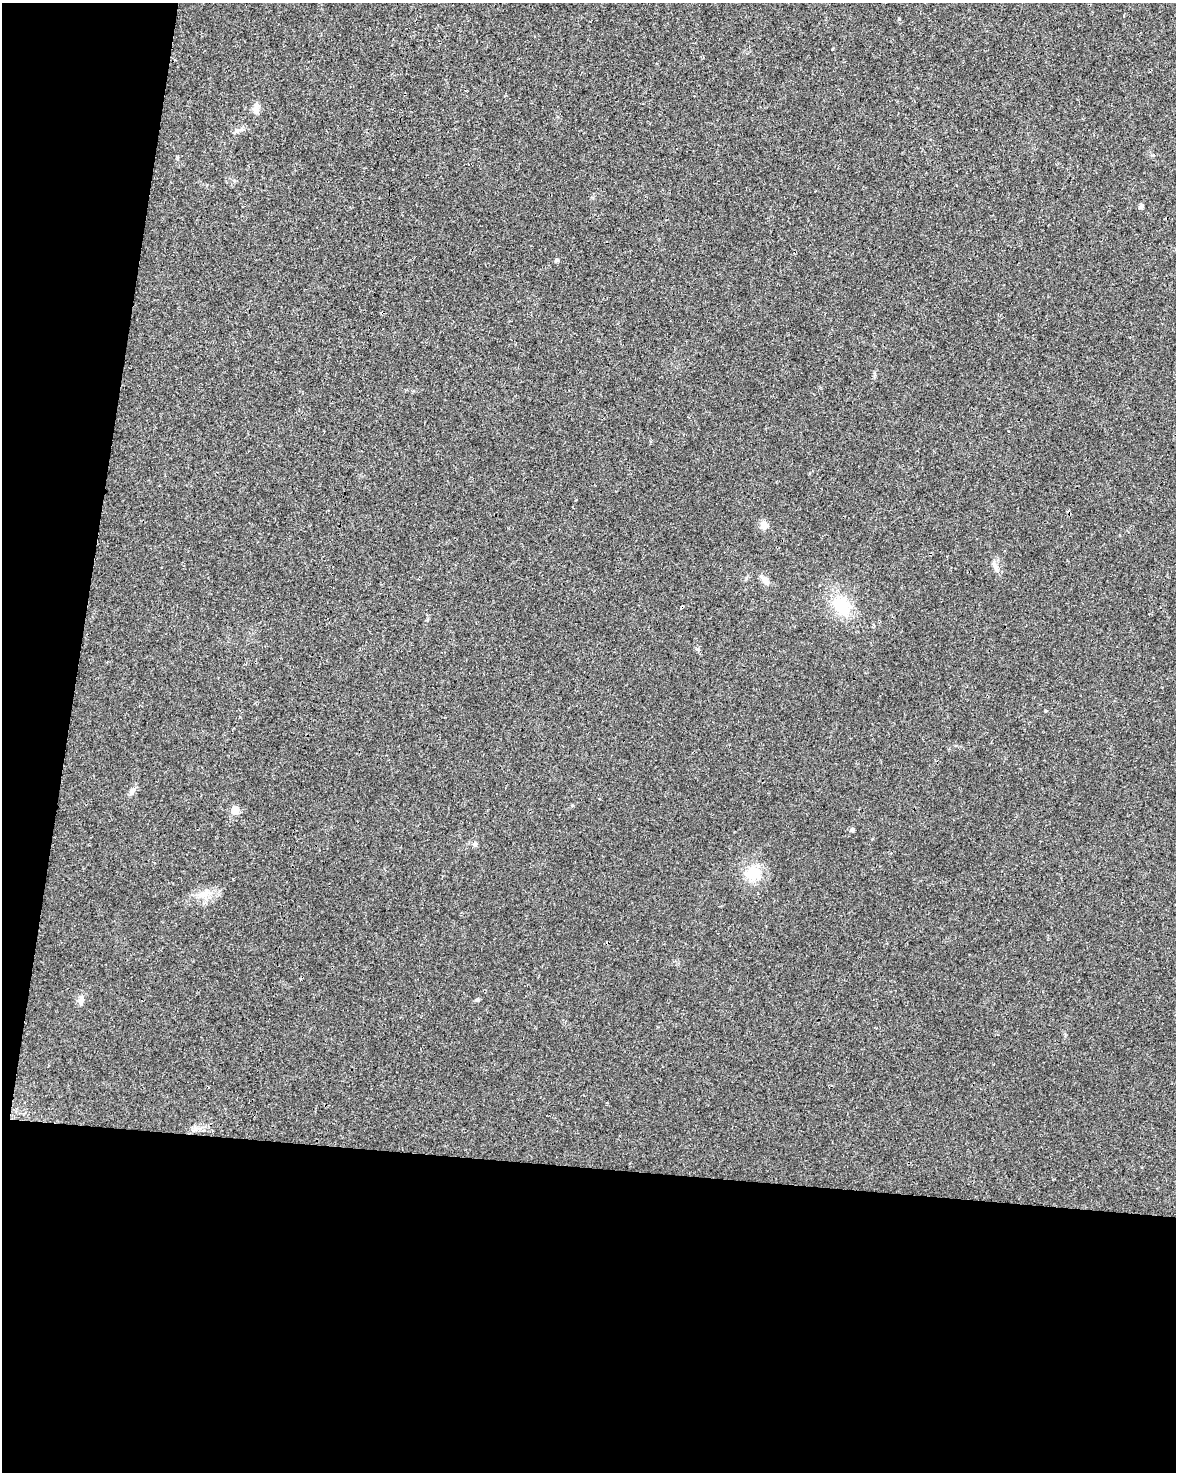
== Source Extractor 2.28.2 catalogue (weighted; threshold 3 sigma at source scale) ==
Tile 9 of 4 x 3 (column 1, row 3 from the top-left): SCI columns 5-1178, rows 231-1700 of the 4707 x 4926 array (HDU 1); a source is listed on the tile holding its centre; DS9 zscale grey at full resolution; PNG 1178 x 1474 px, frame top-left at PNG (2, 3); no overlay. Shown black and unused: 27% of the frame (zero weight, under 3 of 4 exposures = <1% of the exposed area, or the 3 px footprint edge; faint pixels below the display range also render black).
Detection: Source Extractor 2.28.2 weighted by HDU 2 'WHT'; one run over the whole footprint, this tile lists its part. Background 0.0201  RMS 0.0029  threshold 0.0129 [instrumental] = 3 sigma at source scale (4.5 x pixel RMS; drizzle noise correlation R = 1.50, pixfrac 1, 0.0396/0.0396 arcsec/px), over >= 5 px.
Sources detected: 17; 1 cosmic-ray / hot-pixel residue — not listed; the other 16 listed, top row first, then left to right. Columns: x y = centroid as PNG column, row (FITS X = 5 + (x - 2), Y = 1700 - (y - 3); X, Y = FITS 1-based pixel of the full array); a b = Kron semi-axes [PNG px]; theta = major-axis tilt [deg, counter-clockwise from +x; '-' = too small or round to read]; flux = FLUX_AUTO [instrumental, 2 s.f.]
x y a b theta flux
256 109 16 7 87 1.6
237 131 6 6 - 0.78
1141 206 5 4 - 0.82
556 260 5 4 - 0.64
764 525 11 10 - 1.7
995 566 16 6 -62 1.4
764 580 12 7 -48 1.4
841 605 20 14 -56 13
132 791 11 6 46 1.1
235 810 6 5 - 6.2
852 830 5 5 - 0.72
475 845 7 5 -77 0.62
753 874 21 18 13 7.3
204 894 16 10 32 3.1
477 999 6 5 - 0.44
81 1001 9 7 -58 1.2
Unlisted compact peaks at least as high as the median listed source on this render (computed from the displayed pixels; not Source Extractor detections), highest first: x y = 832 49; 899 19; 572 805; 698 649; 1045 711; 177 158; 1153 155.